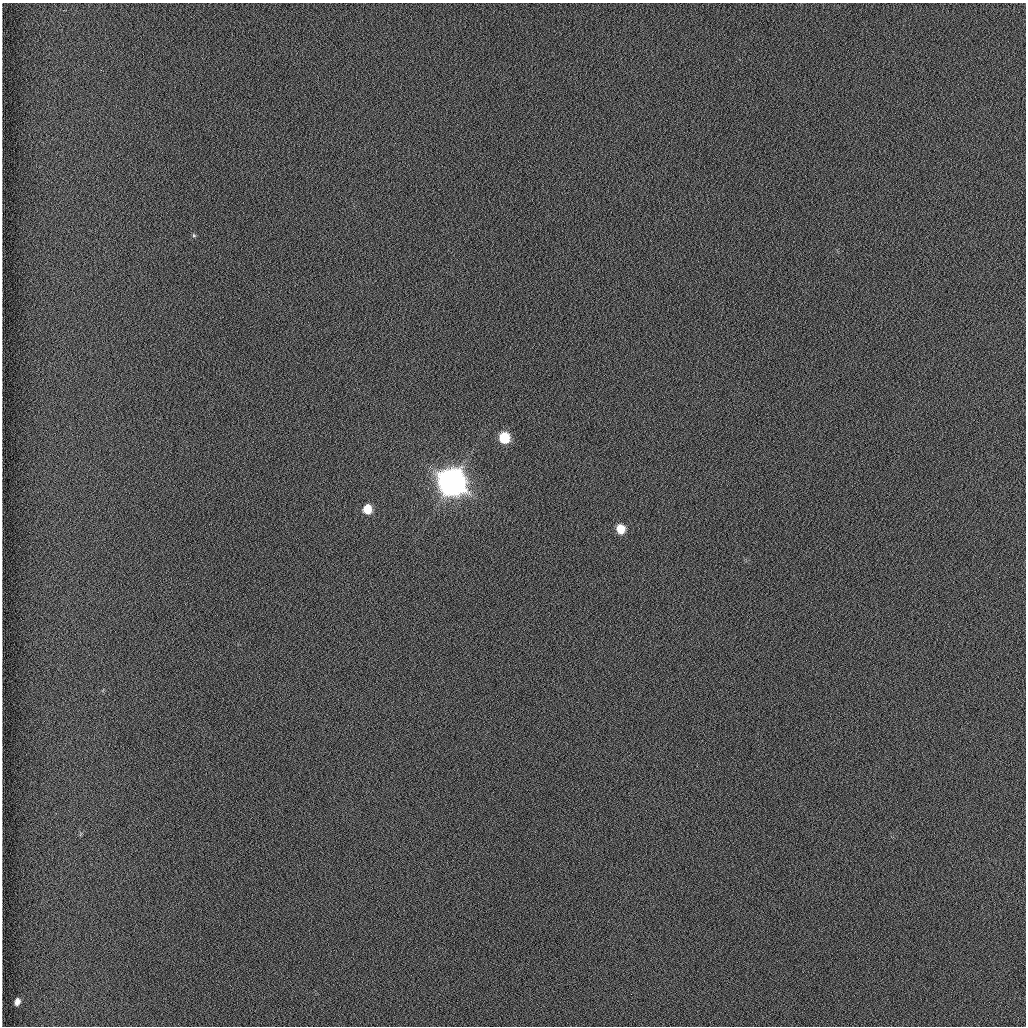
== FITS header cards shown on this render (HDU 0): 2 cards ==
NAXIS1  =                 1024 /fastest changing axis
NAXIS2  =                 1024 /next to fastest changing axis

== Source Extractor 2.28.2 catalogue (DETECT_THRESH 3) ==
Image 1024 x 1024 px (HDU 0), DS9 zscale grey, 1 PNG px = 1 image px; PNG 1028 x 1028 px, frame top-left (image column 1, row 1024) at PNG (2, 3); no overlay
Background 1260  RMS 5.9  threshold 17.8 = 3 sigma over >= 5 px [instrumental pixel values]
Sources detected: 6; all 6 listed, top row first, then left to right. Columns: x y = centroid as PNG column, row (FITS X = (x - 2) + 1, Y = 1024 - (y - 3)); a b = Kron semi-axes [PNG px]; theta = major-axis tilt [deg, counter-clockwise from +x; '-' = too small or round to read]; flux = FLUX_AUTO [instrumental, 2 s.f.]
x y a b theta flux
194 235 6 5 - 5.0e+02
505 438 7 7 - 2.1e+04
452 482 9 9 - 1.1e+06
367 509 7 6 - 8.7e+03
621 529 8 7 - 9.1e+03
17 1002 6 4 74 2.0e+03